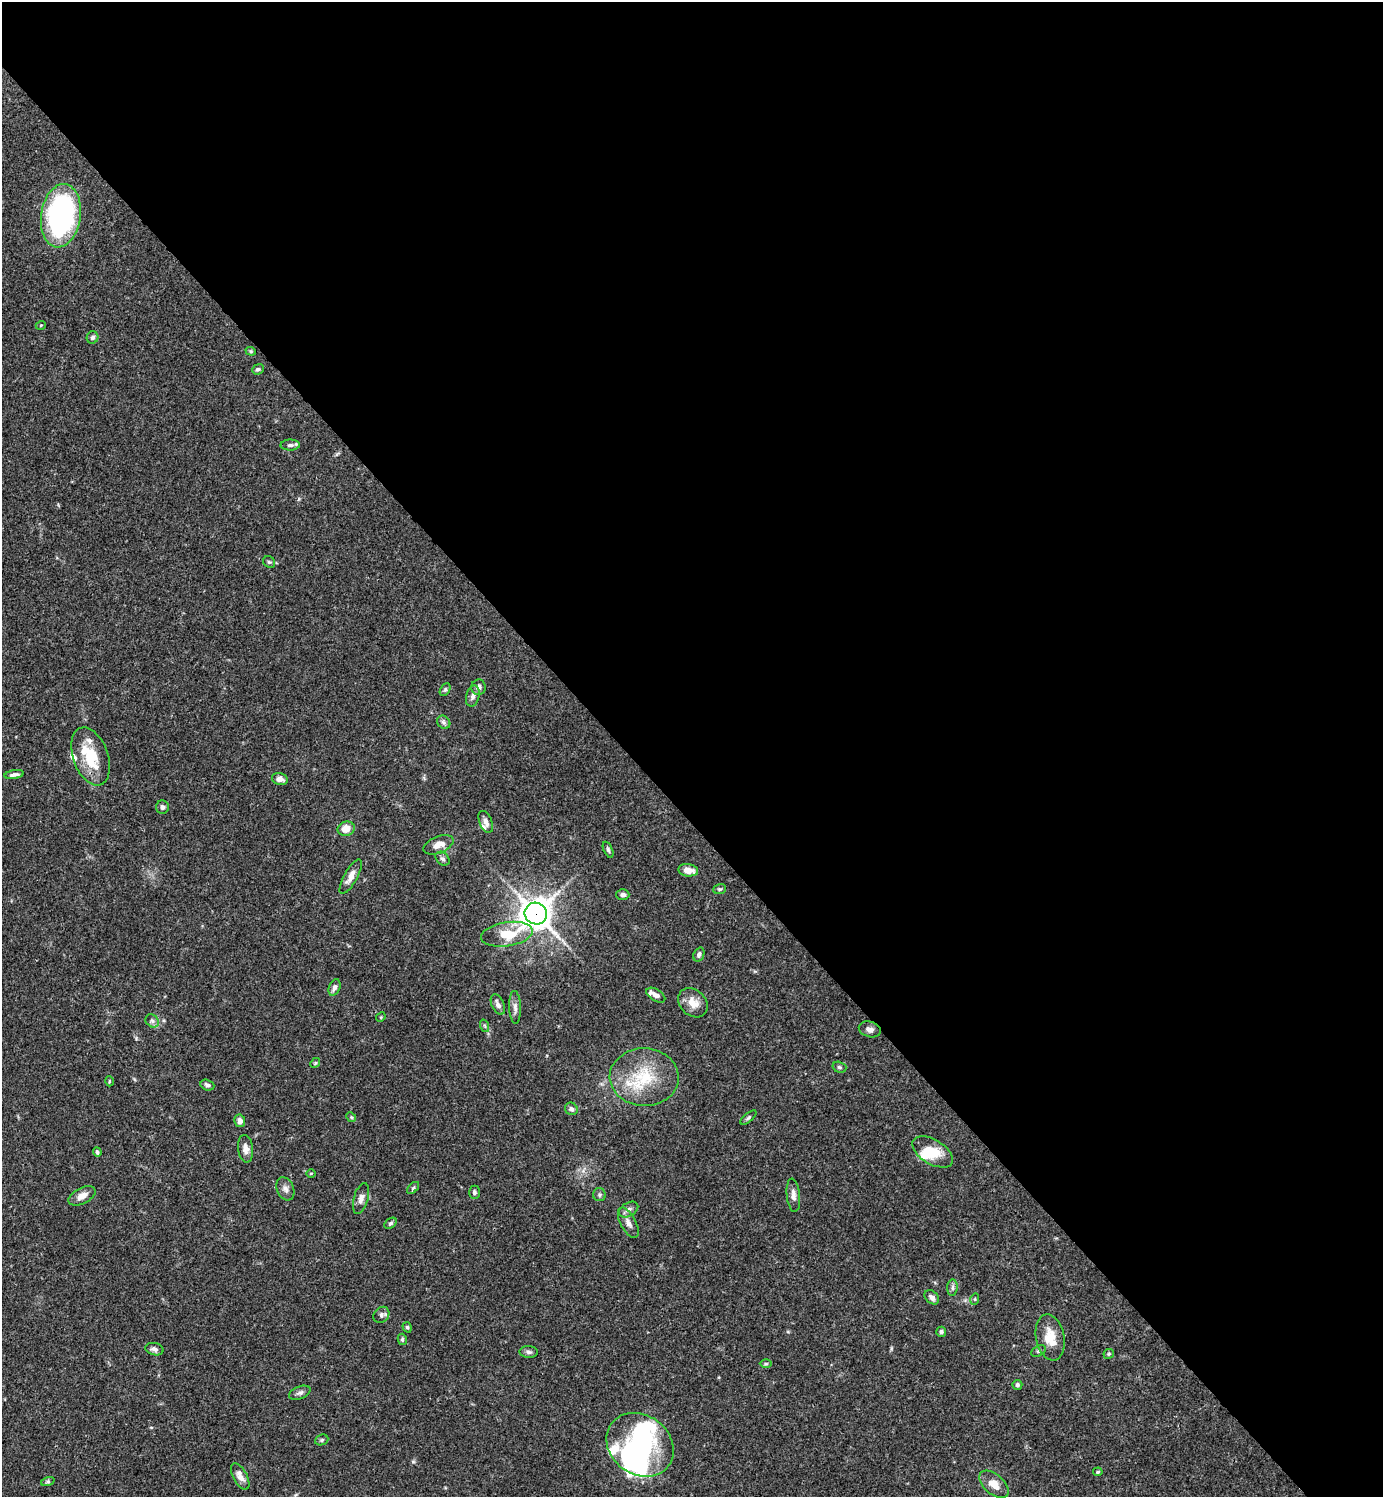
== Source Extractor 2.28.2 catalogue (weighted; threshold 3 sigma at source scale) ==
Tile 8 of 4 x 4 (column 4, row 2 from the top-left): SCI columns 4443-5823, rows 2990-4484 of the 5981 x 5981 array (HDU 1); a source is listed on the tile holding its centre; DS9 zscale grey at full resolution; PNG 1385 x 1499 px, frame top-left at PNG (2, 2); each listed source drawn as its Kron ellipse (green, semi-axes under 4 px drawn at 4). Shown black and unused: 55% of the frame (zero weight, under 3 of 4 exposures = <1% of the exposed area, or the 3 px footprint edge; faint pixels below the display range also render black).
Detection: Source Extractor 2.28.2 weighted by HDU 2 'WHT'; one run over the whole footprint, this tile lists its part. Background 0.0657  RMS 0.0032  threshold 0.0143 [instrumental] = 3 sigma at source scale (4.5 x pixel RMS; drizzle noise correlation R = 1.50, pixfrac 1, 0.05/0.05 arcsec/px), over >= 5 px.
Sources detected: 90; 3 inside a brighter object's white glare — neither listed nor drawn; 7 inside a brighter listed object's ellipse — not listed separately; the other 80 listed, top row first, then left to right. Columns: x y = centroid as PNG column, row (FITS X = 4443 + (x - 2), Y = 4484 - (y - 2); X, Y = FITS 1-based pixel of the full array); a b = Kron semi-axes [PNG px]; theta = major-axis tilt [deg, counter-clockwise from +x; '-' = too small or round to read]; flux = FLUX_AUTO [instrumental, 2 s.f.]
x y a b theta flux
61 216 32 20 82 75
41 325 5 3 - 0.27
92 337 6 5 - 1
251 351 5 4 - 0.4
258 369 6 5 - 0.64
290 445 10 5 1 0.99
269 562 6 5 - 0.51
478 687 8 7 - 1.2
445 689 7 4 62 0.58
473 696 11 6 75 1.4
444 722 7 6 - 0.82
91 756 30 17 -70 11
14 775 10 4 10 0.94
280 779 8 6 -13 2
162 807 6 6 - 0.92
486 822 11 6 -68 1.7
346 829 8 7 - 3.5
438 845 16 8 22 3.1
608 850 8 4 -66 0.65
443 859 8 6 -43 0.9
688 870 10 6 -7 3.3
351 877 19 6 61 2.7
720 889 6 5 - 0.53
623 895 6 5 - 0.97
536 914 11 11 - 450
507 934 26 12 9 9.4
699 954 7 5 69 0.94
334 987 9 5 69 1.1
656 995 10 6 -31 1.7
693 1003 16 13 -42 4
498 1005 11 6 -66 1.6
515 1007 16 6 -88 1.6
381 1017 5 4 - 0.35
152 1021 7 6 - 0.96
485 1026 6 4 -71 0.5
870 1029 11 7 -15 1.5
315 1063 5 4 - 0.4
839 1067 7 5 -16 0.57
644 1077 34 29 -2 17
109 1081 5 3 - 0.28
207 1085 7 5 -19 0.8
571 1109 7 6 - 0.8
351 1117 5 4 - 0.4
748 1118 10 4 41 0.58
240 1121 6 5 - 1.4
245 1149 14 7 -83 1.9
97 1152 5 3 - 0.58
933 1152 22 12 -31 7.2
311 1173 5 3 - 0.27
413 1188 7 4 44 0.58
285 1189 12 8 -67 1.6
474 1192 7 5 -90 0.72
599 1195 6 6 - 0.69
793 1195 17 6 -84 1.8
82 1196 14 8 27 2.7
361 1199 16 7 75 1.7
629 1210 10 6 32 1.3
390 1223 7 4 38 0.64
628 1223 17 7 -62 2
952 1288 8 5 85 0.84
932 1297 8 6 -41 1.6
975 1299 6 3 73 0.34
381 1315 9 7 47 1.1
407 1327 5 4 - 0.53
941 1332 5 5 - 0.82
1050 1337 23 14 -79 6.1
402 1339 5 4 - 0.53
154 1349 9 6 -13 1.2
1038 1351 8 5 27 0.6
529 1352 9 6 -2 0.87
1109 1354 5 5 - 0.41
766 1364 6 4 1 0.45
1017 1385 5 5 - 0.62
300 1393 11 6 21 1
322 1440 7 5 22 0.55
640 1445 36 29 -36 38
1098 1472 5 4 - 0.42
240 1476 14 7 -62 2.2
48 1481 7 4 19 0.6
994 1484 17 10 -42 3.7
Overlapping masked pixels (flux is a lower limit): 1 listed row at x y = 536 914